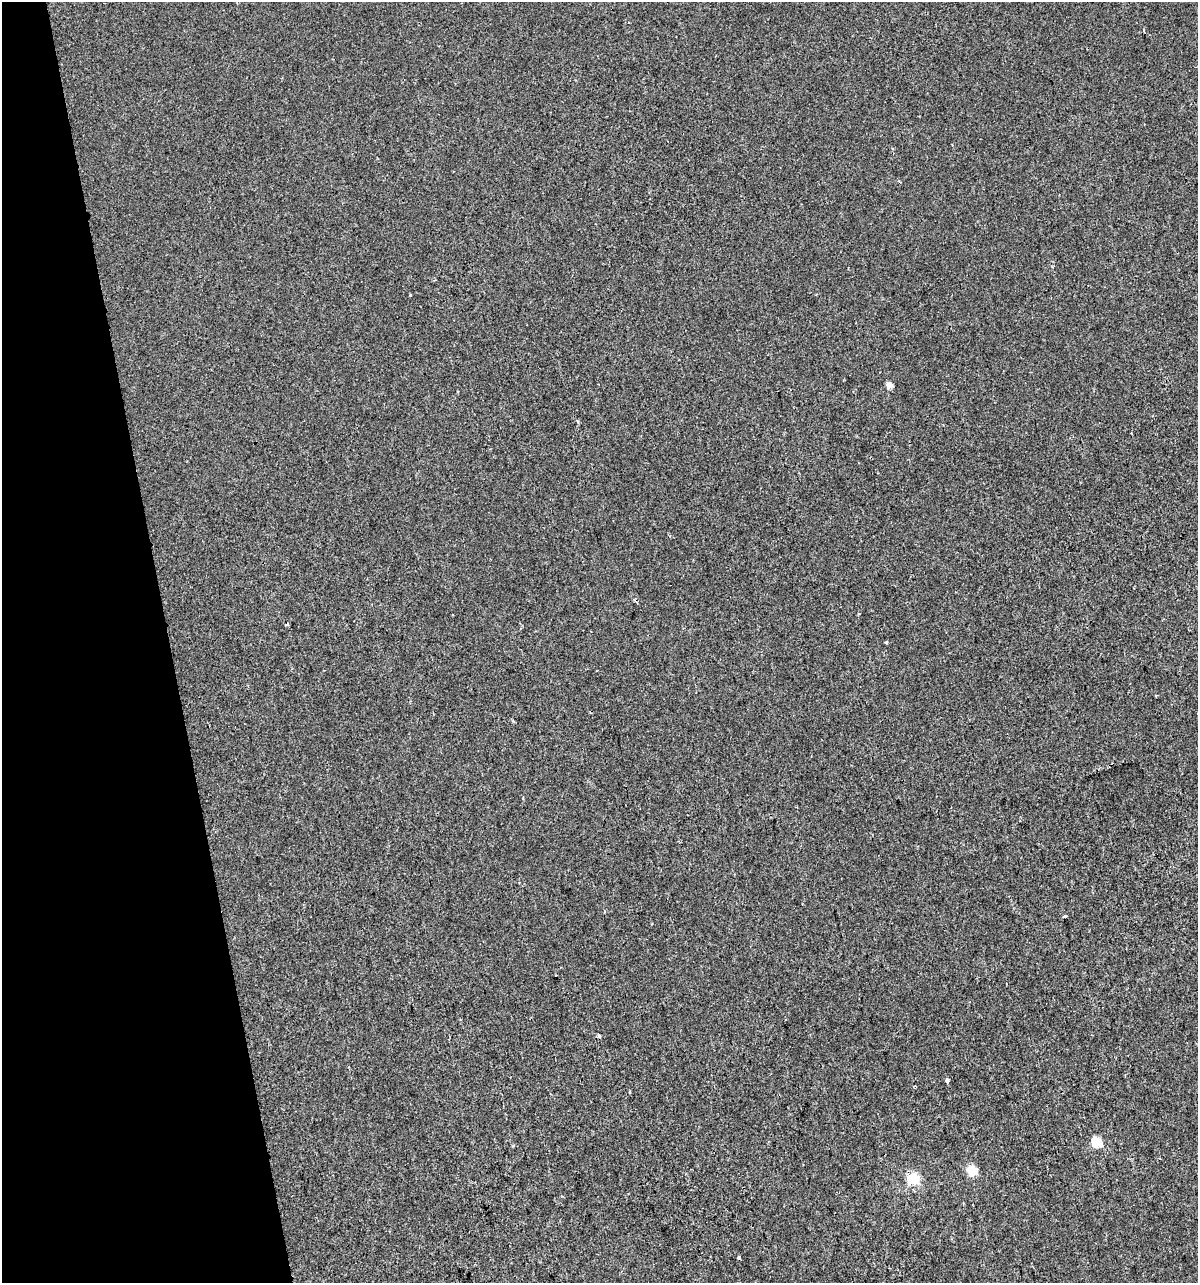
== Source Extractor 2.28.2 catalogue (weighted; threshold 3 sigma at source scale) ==
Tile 5 of 4 x 4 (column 1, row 2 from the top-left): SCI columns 94-1289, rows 2562-3842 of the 4919 x 5122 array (HDU 1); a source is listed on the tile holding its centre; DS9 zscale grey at full resolution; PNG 1200 x 1285 px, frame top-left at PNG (2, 2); no overlay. Shown black and unused: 14% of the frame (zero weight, under 2 of 3 exposures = <1% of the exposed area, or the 3 px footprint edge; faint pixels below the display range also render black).
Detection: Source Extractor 2.28.2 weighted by HDU 2 'WHT'; one run over the whole footprint, this tile lists its part. Background 1.48e-04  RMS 0.0042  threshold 0.019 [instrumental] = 3 sigma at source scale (4.5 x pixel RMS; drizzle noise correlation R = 1.50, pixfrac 1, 0.0396/0.0396 arcsec/px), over >= 5 px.
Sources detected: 14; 1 cosmic-ray / hot-pixel residue — not listed; the other 13 listed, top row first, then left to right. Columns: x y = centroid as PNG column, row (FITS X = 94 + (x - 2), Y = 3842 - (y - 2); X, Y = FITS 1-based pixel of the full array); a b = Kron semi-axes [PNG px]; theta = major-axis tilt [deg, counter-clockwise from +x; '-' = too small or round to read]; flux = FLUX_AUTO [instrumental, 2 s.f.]
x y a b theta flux
1144 30 3 2 - 0.46
889 385 4 4 - 4.5
886 642 4 3 - 0.63
1156 696 3 2 - 0.47
797 807 3 2 - 0.34
1065 916 4 3 - 2.8
599 1036 5 4 - 0.52
947 1080 4 3 - 4.8
915 1086 4 3 - 0.44
1097 1142 5 5 - 24
972 1170 5 5 - 20
913 1179 6 5 - 35
739 1258 3 3 - 3.4
Unlisted compact peaks at least as high as the median listed source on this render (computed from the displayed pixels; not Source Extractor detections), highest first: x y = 410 295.